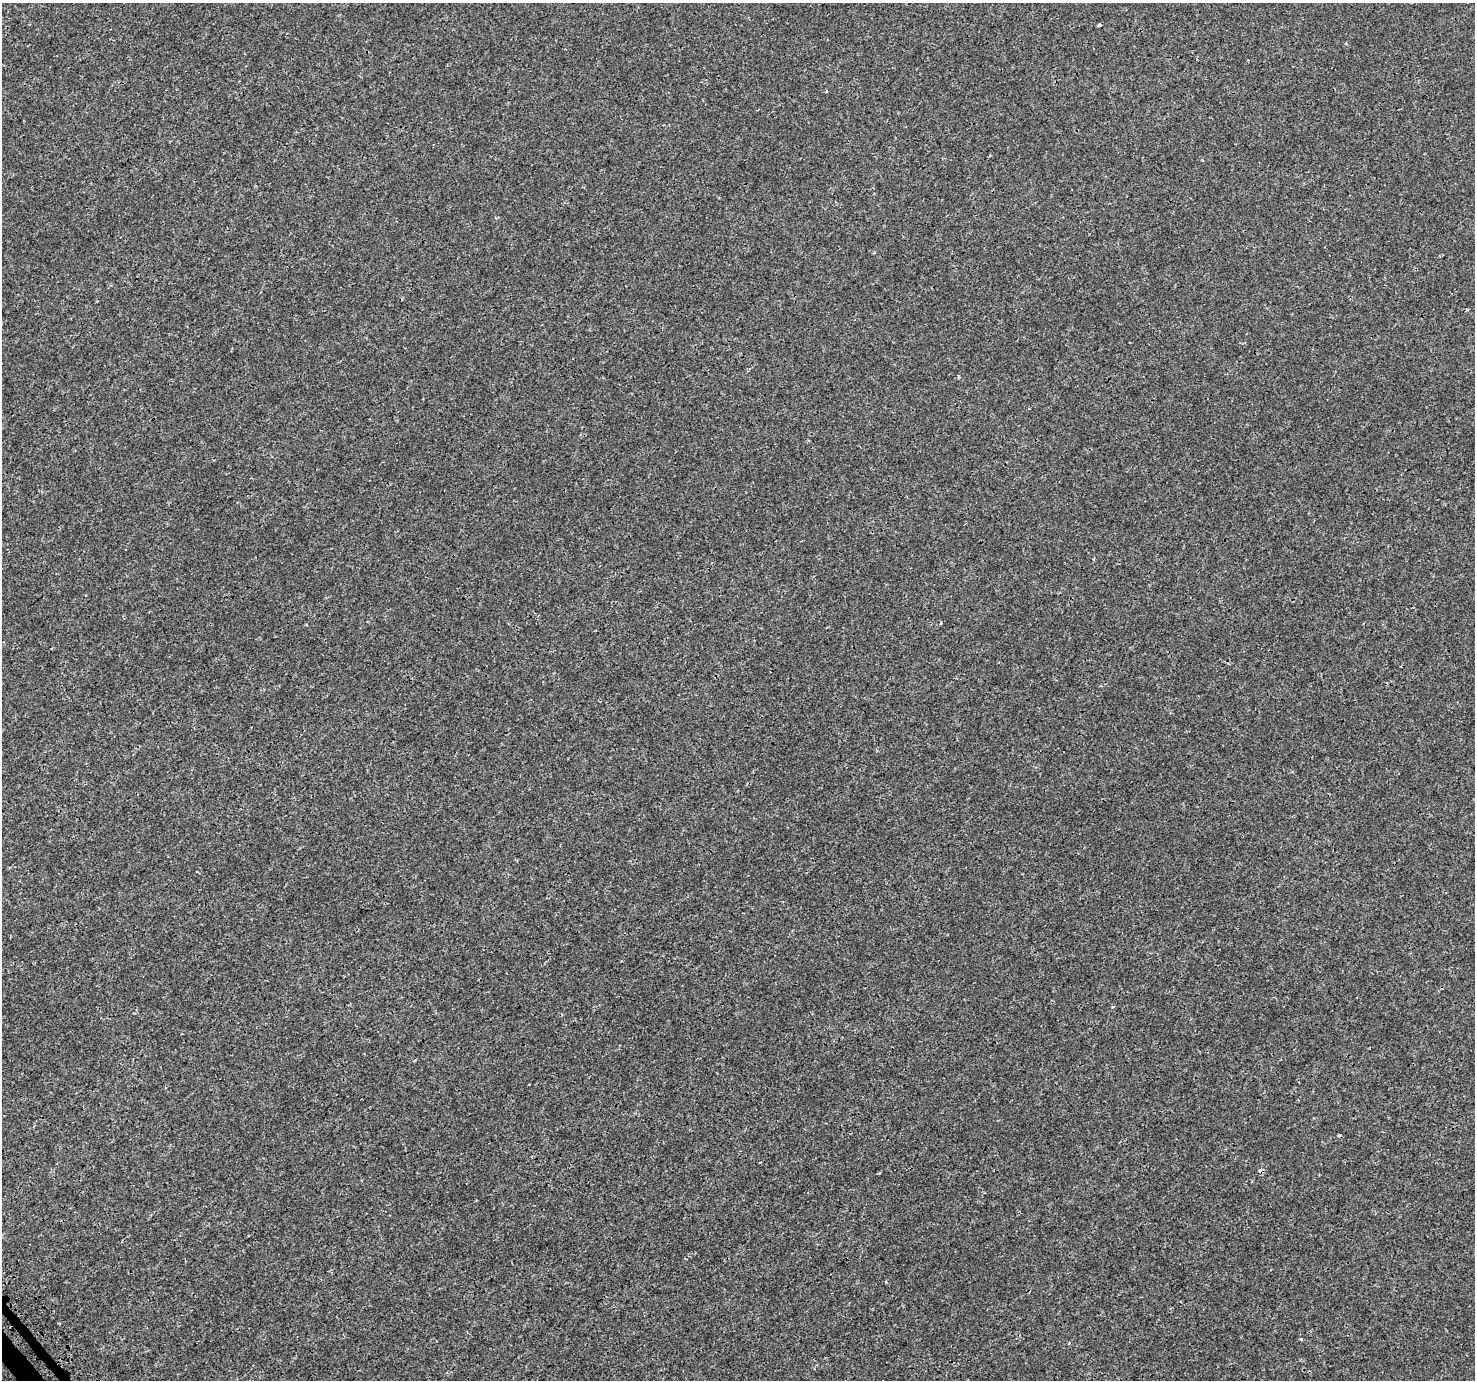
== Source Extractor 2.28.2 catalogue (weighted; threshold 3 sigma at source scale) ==
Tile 7 of 4 x 4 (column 3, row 2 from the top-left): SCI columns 3059-4531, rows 3009-4386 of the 6123 x 6077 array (HDU 1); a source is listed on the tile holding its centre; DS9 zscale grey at full resolution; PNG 1477 x 1382 px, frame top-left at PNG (2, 3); no overlay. Shown black and unused: <1% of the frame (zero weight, under 3 of 4 exposures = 7% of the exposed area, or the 3 px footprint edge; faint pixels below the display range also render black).
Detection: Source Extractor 2.28.2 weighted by HDU 2 'WHT'; one run over the whole footprint, this tile lists its part. Background 0.00158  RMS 0.0014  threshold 0.00627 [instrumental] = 3 sigma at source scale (4.5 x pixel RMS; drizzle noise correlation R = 1.50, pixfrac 1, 0.0396/0.0396 arcsec/px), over >= 5 px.
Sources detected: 7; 1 cosmic-ray / hot-pixel residue — not listed; the other 6 listed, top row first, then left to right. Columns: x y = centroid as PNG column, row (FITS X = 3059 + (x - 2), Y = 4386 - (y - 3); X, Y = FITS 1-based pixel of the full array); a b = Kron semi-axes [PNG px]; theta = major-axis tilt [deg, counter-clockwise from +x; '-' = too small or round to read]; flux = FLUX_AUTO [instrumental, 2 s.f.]
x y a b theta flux
1099 25 5 3 - 0.27
1467 310 5 3 - 0.14
941 623 4 3 - 0.12
1261 1170 5 4 - 0.48
1301 1339 3 3 - 0.18
1070 1343 3 3 - 0.32
Overlapping masked pixels (flux is a lower limit): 1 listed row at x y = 1261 1170